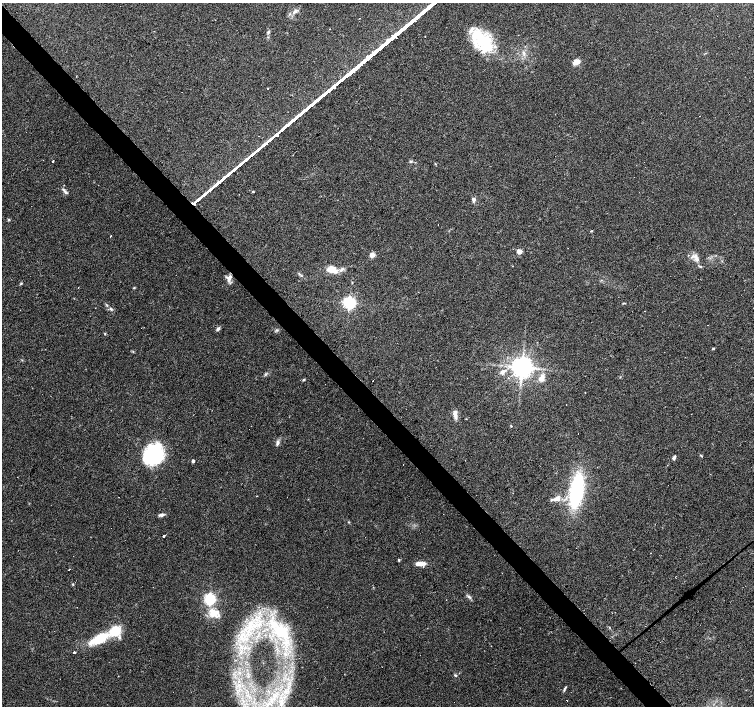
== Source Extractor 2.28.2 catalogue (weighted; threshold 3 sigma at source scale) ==
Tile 11 of 4 x 4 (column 3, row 3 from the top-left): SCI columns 3008-4510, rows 1617-3024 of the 6014 x 5983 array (HDU 1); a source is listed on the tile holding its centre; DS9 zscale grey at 2 x 2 block average (1 PNG px = mean of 2 x 2 image px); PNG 756 x 708 px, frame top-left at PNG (2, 3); no overlay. Shown black and unused: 4% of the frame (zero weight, under 2 of 3 exposures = <1% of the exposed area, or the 3 px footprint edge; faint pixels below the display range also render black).
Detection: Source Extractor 2.28.2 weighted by HDU 2 'WHT'; one run over the whole footprint, this tile lists its part. Background 0.074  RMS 0.0064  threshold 0.0287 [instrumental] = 3 sigma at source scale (4.5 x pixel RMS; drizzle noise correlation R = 1.50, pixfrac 1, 0.0396/0.0396 arcsec/px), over >= 5 px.
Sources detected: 85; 12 cosmic-ray / hot-pixel residue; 1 long thin detection or spike segment (spike, bleed or trail) — not listed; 8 inside a brighter listed object's ellipse — not listed separately; the other 64 listed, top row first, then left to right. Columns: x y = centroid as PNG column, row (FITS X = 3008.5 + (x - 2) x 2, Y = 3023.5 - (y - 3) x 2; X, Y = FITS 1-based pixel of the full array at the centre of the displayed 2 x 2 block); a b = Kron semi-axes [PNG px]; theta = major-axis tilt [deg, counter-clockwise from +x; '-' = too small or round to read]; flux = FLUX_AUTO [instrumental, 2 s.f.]
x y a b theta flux
295 11 9 4 36 5.6
360 18 2 2 - 0.93
483 41 26 21 -57 69
524 53 7 3 -72 4
576 62 6 4 29 13
267 88 2 2 - 2.7
700 116 2 2 - 42
53 161 2 2 - 8.9
410 161 4 3 - 2
634 177 2 2 - 1
253 191 2 2 - 1.3
65 192 5 4 - 3.1
474 199 6 4 -68 3.9
9 220 3 3 - 1.3
438 224 2 2 - 0.62
591 231 3 2 - 1
110 236 2 2 - 6.3
519 251 3 3 - 23
372 255 3 3 - 24
696 258 13 4 -58 7.5
333 269 10 6 -36 15
342 269 6 4 39 4.3
229 278 9 6 62 8.2
134 288 4 2 - 1.1
349 302 4 4 - 350
623 303 3 2 - 1.1
111 309 6 3 -53 2.4
645 311 2 2 - 0.83
218 329 5 4 - 3.2
713 348 3 3 - 1.3
522 367 5 5 - 1400
503 372 7 4 35 7.7
620 377 3 2 - 0.74
509 378 2 2 - 2.3
541 378 11 5 60 9.8
304 380 3 3 - 1.4
566 404 2 2 - 0.45
455 414 9 4 -83 11
511 426 3 2 - 0.88
277 443 7 4 69 4
153 455 18 15 49 150
701 456 4 2 - 1.1
673 458 4 3 - 2.9
193 461 2 2 - 5.4
576 490 33 12 80 140
557 498 9 6 25 9
161 515 7 3 7 4.4
348 522 3 2 - 1.1
164 536 2 2 - 79
399 560 4 3 - 1.5
420 564 13 5 1 11
73 584 3 3 - 1
469 597 8 3 -46 3.1
210 599 4 3 - 280
214 614 12 10 -75 19
246 629 4 2 - 2.4
115 630 6 5 - 67
281 630 13 6 -35 73
99 639 23 10 26 55
74 652 2 2 - 7.6
455 675 4 3 - 1.9
565 689 8 2 63 2.4
285 691 5 3 - 4.1
567 700 2 2 - 0.69
Diffuse or blended objects may show on this block-average render without a row.